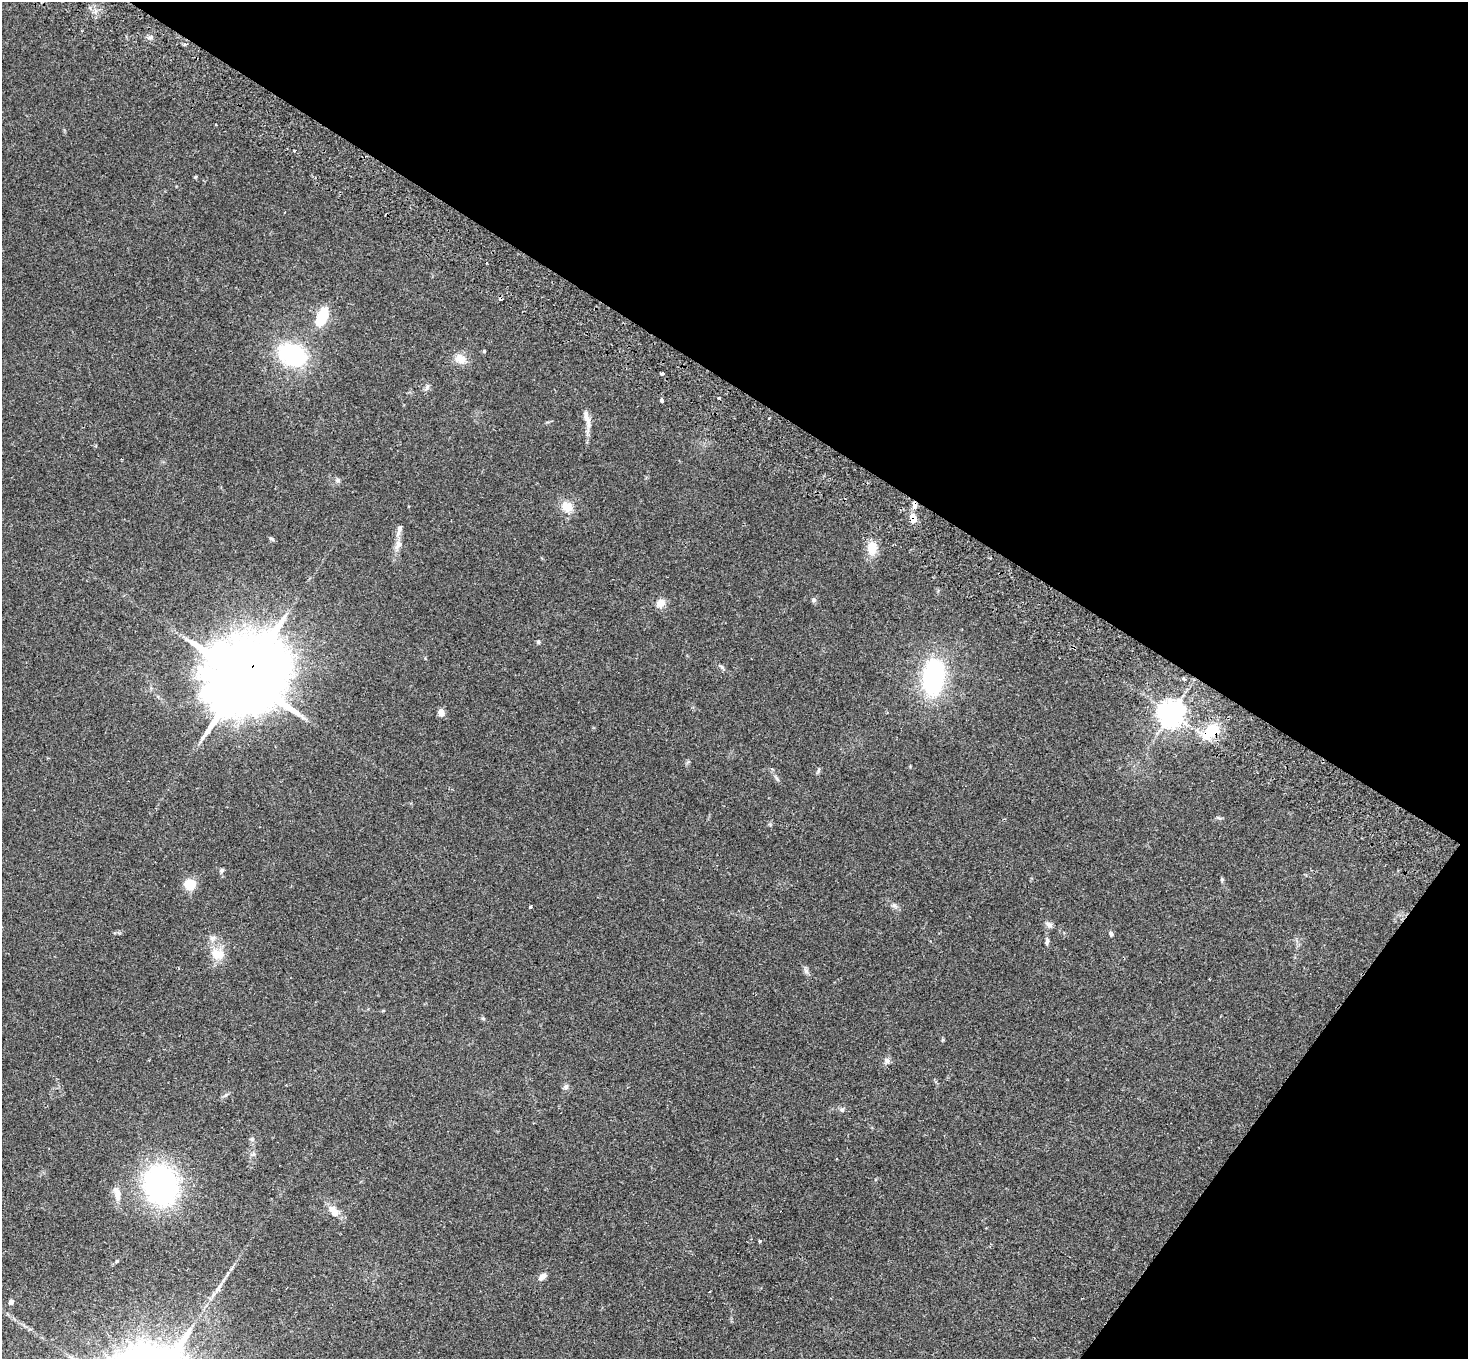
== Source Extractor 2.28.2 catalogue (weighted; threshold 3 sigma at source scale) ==
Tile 8 of 4 x 4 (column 4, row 2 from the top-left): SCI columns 4436-5901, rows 3057-4413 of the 5937 x 5974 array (HDU 1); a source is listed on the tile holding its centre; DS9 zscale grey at full resolution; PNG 1470 x 1361 px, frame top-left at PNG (2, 2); no overlay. Shown black and unused: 34% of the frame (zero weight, under 2 of 3 exposures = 3% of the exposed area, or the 3 px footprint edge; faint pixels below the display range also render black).
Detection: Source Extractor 2.28.2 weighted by HDU 2 'WHT'; one run over the whole footprint, this tile lists its part. Background 0.126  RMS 0.0096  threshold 0.0434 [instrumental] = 3 sigma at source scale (4.5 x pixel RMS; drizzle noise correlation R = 1.50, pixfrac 1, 0.05/0.05 arcsec/px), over >= 5 px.
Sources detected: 56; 1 cosmic-ray / hot-pixel residue — not listed; the other 55 listed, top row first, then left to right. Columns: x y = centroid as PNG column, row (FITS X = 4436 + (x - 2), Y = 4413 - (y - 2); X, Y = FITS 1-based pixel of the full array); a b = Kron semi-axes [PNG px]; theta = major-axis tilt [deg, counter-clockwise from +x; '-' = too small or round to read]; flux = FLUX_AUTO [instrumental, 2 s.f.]
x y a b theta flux
294 151 3 3 - 1.9
322 317 19 9 67 31
484 351 4 4 - 1.1
292 355 26 17 -24 99
460 359 16 13 -19 10
662 373 3 3 - 2.2
427 387 11 3 61 2.2
661 400 4 3 - 3.7
587 418 24 7 -73 7.8
338 480 7 5 -21 2.1
914 504 9 6 -82 4.1
567 507 16 13 -48 13
913 518 14 9 -89 7.4
399 530 19 6 73 4.7
272 539 8 4 -27 1.5
398 544 14 8 68 6.4
872 548 17 12 -90 15
814 600 6 6 - 2.1
661 603 11 9 32 7.7
538 642 6 4 -70 1.3
1074 648 4 3 - 1.2
721 666 7 4 -20 1.5
244 677 25 18 50 16000
933 677 28 16 83 140
1184 679 3 3 - 1.8
441 712 8 6 -74 6.1
1171 713 8 7 - 1100
1211 731 22 13 36 26
818 770 9 3 79 1.5
776 778 9 4 -43 1.9
222 870 5 5 - 2.1
1222 880 6 4 -89 1.3
190 884 11 11 - 17
894 905 8 5 -62 2.6
530 907 3 3 - 2.1
1049 925 9 7 -42 3.5
1111 934 6 5 - 2
212 938 9 7 33 3.6
1047 941 11 5 83 2.4
218 954 20 14 -21 16
806 971 8 5 -89 2.3
483 1018 5 5 - 1.3
942 1040 6 4 88 1
887 1060 9 7 -42 3.2
566 1087 8 6 35 2.5
842 1110 7 6 - 2.2
253 1154 7 4 2 1.8
161 1185 37 31 -75 190
117 1193 15 7 -78 9.7
333 1211 18 9 -52 11
760 1241 4 3 - 1.6
116 1261 5 3 - 0.91
542 1277 11 7 38 4.8
710 1292 3 2 - 1.1
11 1302 6 5 - 3.4
Overlapping masked pixels (flux is a lower limit): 5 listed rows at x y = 914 504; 913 518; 1074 648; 244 677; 1211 731
Unlisted compact peaks at least as high as the median listed source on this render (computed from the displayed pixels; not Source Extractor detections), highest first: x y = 195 177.